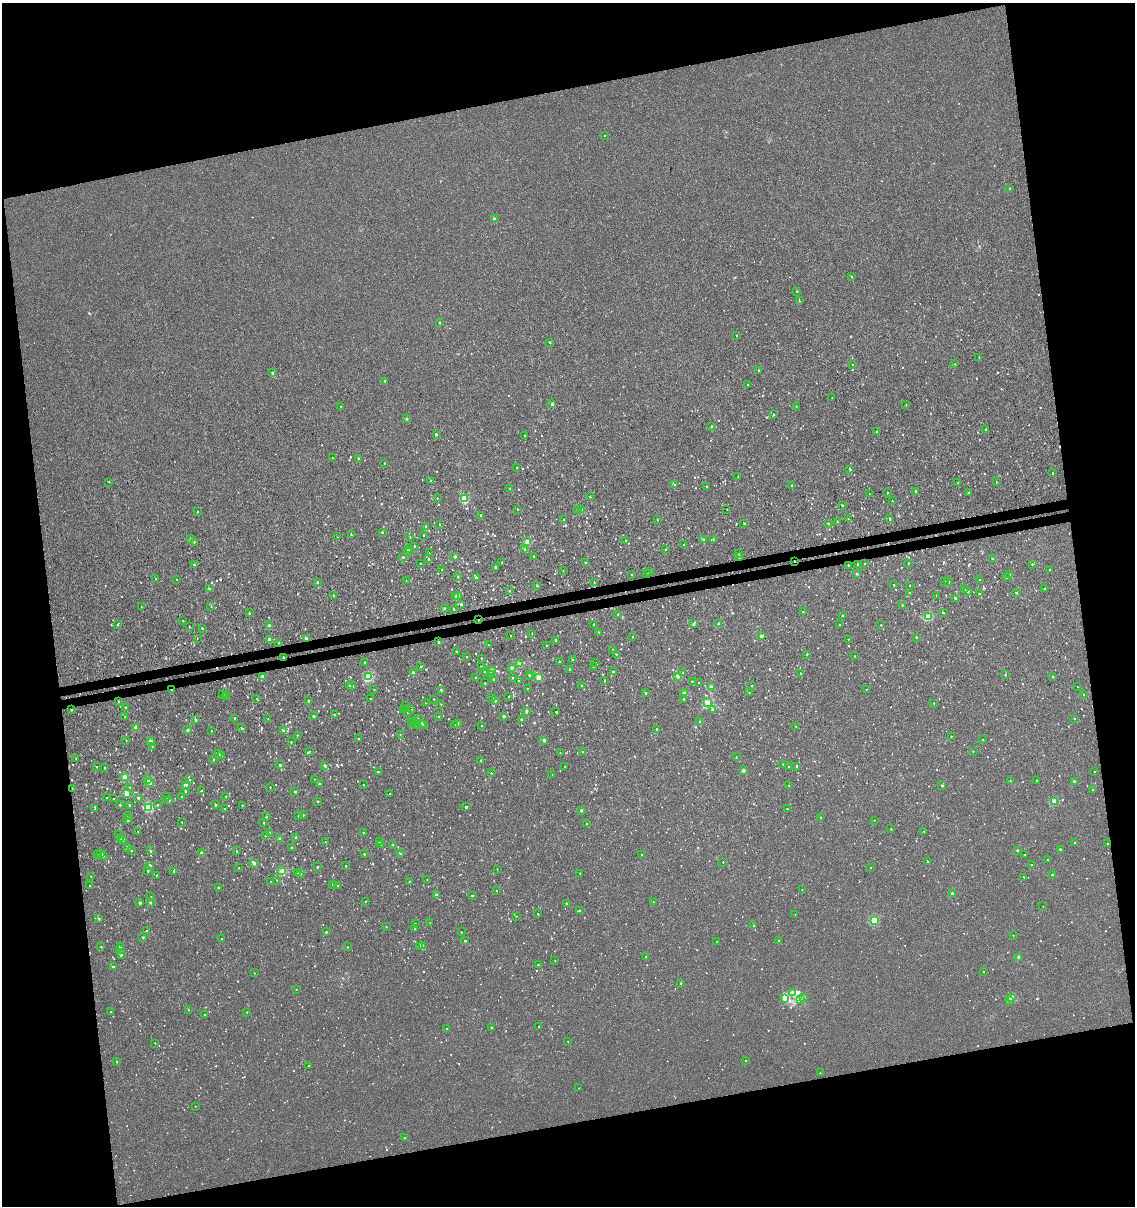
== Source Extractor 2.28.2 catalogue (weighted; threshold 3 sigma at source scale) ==
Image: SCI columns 80-4608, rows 48-4862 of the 4644 x 4910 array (HDU 1 of 3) = the unmasked area's bounding box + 8 px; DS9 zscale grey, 4 x 4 block average (1 PNG px = mean of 4 x 4 image px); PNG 1137 x 1208 px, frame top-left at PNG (2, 3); each listed source drawn as its Kron ellipse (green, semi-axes under 4 px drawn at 4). Shown black and unused: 25% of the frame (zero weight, under 3 of 4 exposures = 4% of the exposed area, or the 3 px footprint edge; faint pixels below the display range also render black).
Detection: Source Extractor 2.28.2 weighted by HDU 2 'WHT'. Background 5.43e-06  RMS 0.0026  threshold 0.0117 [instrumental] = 3 sigma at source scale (4.5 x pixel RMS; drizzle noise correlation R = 1.50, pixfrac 1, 0.0396/0.0396 arcsec/px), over >= 5 px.
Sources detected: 1735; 24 too faint to see at this stretch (4 x 4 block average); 17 cosmic-ray / hot-pixel residue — neither listed nor drawn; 32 coinciding with a brighter row at this scale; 1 inside a brighter listed object's ellipse — not listed separately; of the other 1661, all 500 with FLUX_AUTO >= 0.855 (the completeness limit of this list) listed and drawn (1161 fainter detections not listed), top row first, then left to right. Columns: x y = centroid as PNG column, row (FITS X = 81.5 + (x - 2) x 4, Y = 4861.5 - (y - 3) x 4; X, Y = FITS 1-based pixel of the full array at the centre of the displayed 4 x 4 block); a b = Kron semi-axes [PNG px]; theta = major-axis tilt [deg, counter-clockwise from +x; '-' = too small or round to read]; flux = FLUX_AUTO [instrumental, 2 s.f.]
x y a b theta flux
605 135 2 2 - 0.94
1010 189 2 2 - 1
494 219 2 2 - 6.4
851 277 2 2 - 2.2
797 291 2 2 - 1.3
799 301 2 2 - 1.3
439 323 2 2 - 4.3
737 336 2 2 - 1
549 342 2 2 - 2
979 357 2 2 - 0.99
955 364 2 2 - 0.86
852 365 2 2 - 1.1
758 370 2 2 - 2.5
272 373 2 2 - 5.5
385 381 2 2 - 3.2
748 384 2 2 - 1.1
832 398 2 2 - 0.96
552 404 2 2 - 7.3
906 405 2 2 - 0.91
341 406 2 2 - 1.3
796 406 2 2 - 1.2
773 415 2 2 - 2
407 419 2 2 - 3.7
711 427 2 2 - 2.3
986 429 2 2 - 1.1
877 432 2 2 - 6
436 434 2 2 - 5.3
525 435 2 2 - 0.98
332 458 2 2 - 1.8
358 458 2 2 - 2.7
384 463 2 2 - 1.3
517 468 2 2 - 1.1
850 469 2 2 - 2.2
1052 473 2 2 - 1
738 477 2 2 - 1.5
430 480 2 2 - 1.7
109 482 2 2 - 0.87
958 482 2 2 - 1.2
996 482 2 2 - 1.1
674 484 2 2 - 2.2
792 485 2 2 - 2.5
707 486 2 2 - 0.95
510 489 2 2 - 1.4
916 492 2 2 - 4.5
888 493 2 2 - 1.3
969 493 2 2 - 1.8
869 494 2 2 - 0.91
590 497 2 2 - 2.2
437 498 2 2 - 1
464 498 2 2 - 45
892 501 2 2 - 1
842 505 2 2 - 0.92
517 509 2 2 - 1.4
577 509 2 2 - 1.8
727 509 2 2 - 1.3
581 510 2 2 - 10
197 511 2 2 - 0.86
481 516 2 2 - 6.8
848 519 2 2 - 0.87
889 519 2 2 - 5.4
564 520 2 2 - 3.9
657 520 2 2 - 0.89
837 522 2 2 - 2.2
744 523 2 2 - 1.2
828 523 2 2 - 2
440 525 2 2 - 0.9
426 527 2 2 - 7.8
382 532 2 2 - 2.8
351 534 2 2 - 2
424 535 2 2 - 1.3
337 537 2 2 - 0.86
410 537 2 2 - 1.3
190 538 2 2 - 1.4
713 539 2 2 - 0.94
625 540 2 2 - 2.5
704 540 2 2 - 2.4
194 542 2 2 - 0.87
527 542 2 2 - 23
684 545 2 2 - 1
415 546 2 2 - 1.5
410 549 2 2 - 6.3
525 549 2 2 - 2.6
666 549 2 2 - 1.6
407 551 2 2 - 5.2
429 553 2 2 - 1.2
738 554 2 2 - 1.1
533 556 2 2 - 1.4
739 556 2 2 - 8.3
403 557 2 2 - 1.4
455 557 2 2 - 4
428 559 2 2 - 3.2
992 559 2 2 - 8.5
794 561 2 2 - 0.96
502 562 2 2 - 1.4
586 562 2 2 - 0.91
864 563 2 2 - 1.8
908 563 2 2 - 1.4
420 564 2 2 - 0.9
858 564 2 2 - 2.2
1032 564 2 2 - 2.4
194 565 2 2 - 3.9
848 565 2 2 - 1.3
495 567 2 2 - 4.5
442 569 2 2 - 0.91
1049 570 2 2 - 2.9
563 571 2 2 - 0.9
649 572 2 2 - 1.1
647 574 2 2 - 4.5
856 574 2 2 - 0.9
1010 574 2 2 - 0.89
632 575 2 2 - 0.95
458 577 2 2 - 1.2
476 578 2 2 - 7.5
1006 578 2 2 - 1.4
155 579 2 2 - 0.86
176 579 2 2 - 1
979 580 2 2 - 1
406 581 2 2 - 0.86
944 581 2 2 - 1.6
317 582 2 2 - 4
594 582 2 2 - 1.1
949 582 2 2 - 1.8
894 585 2 2 - 1.1
910 585 2 2 - 1.1
537 586 2 2 - 1.8
1045 588 2 2 - 1.6
209 589 2 2 - 1.4
965 589 2 2 - 1.2
510 591 2 2 - 1.3
968 591 2 2 - 3.1
909 592 2 2 - 1.1
1016 592 2 2 - 4
979 594 2 2 - 3.4
458 595 2 2 - 9.8
936 595 2 2 - 0.9
333 596 2 2 - 0.92
456 596 2 2 - 2.8
956 599 2 2 - 3.5
461 604 2 2 - 5.6
902 605 2 2 - 2.1
211 606 2 2 - 0.97
141 607 2 2 - 0.86
444 608 2 2 - 3.6
454 609 2 2 - 2.2
803 612 2 2 - 2.5
249 613 2 2 - 2.3
944 613 2 2 - 0.9
618 614 2 2 - 2.5
842 615 2 2 - 2.8
928 617 2 2 - 46
478 620 2 2 - 1.1
183 621 2 2 - 1.1
594 624 2 2 - 4.7
693 624 2 2 - 3
719 624 2 2 - 13
117 625 2 2 - 1.1
269 625 2 2 - 3.4
840 625 2 2 - 1.7
881 625 2 2 - 1.1
189 627 2 2 - 1.3
202 628 2 2 - 2.9
599 632 2 2 - 1.7
532 633 2 2 - 1
511 635 2 2 - 0.91
632 636 2 2 - 1.3
761 636 2 2 - 14
916 637 2 2 - 1.9
197 638 2 2 - 0.96
269 639 2 2 - 6.4
306 639 2 2 - 10
848 639 2 2 - 0.95
556 640 2 2 - 1.9
439 642 2 2 - 5.3
279 643 2 2 - 1.4
488 645 2 2 - 2
546 646 2 2 - 1.4
613 650 2 2 - 1.3
456 651 2 2 - 2.7
616 654 2 2 - 1.3
807 654 2 2 - 1.6
855 656 2 2 - 0.98
283 657 2 2 - 2.8
467 657 2 2 - 1.6
481 658 2 2 - 1.4
572 660 2 2 - 1.9
559 661 2 2 - 1.5
364 662 2 2 - 1.8
520 663 2 2 - 15
595 663 2 2 - 1.3
420 666 2 2 - 1
594 666 2 2 - 1.3
482 667 2 2 - 1.1
512 667 2 2 - 9
569 669 2 2 - 1.3
491 670 2 2 - 5.7
613 671 2 2 - 2.3
484 672 2 2 - 3.7
413 673 2 2 - 12
683 673 2 2 - 2.3
800 673 2 2 - 1
490 675 2 2 - 1.1
529 675 2 2 - 2.1
1005 675 2 2 - 1.8
262 676 2 2 - 8
677 676 2 2 - 17
368 677 2 2 - 66
476 677 2 2 - 2.1
530 677 2 2 - 0.97
538 677 2 2 - 29
1053 677 2 2 - 1.4
512 678 2 2 - 1.4
493 679 2 2 - 1.2
605 680 2 2 - 1
519 681 2 2 - 3.5
692 681 2 2 - 1.7
485 683 2 2 - 1.2
699 683 2 2 - 1
352 685 2 2 - 0.94
751 685 2 2 - 1.8
350 686 2 2 - 1.2
582 686 2 2 - 3.3
711 687 2 2 - 12
1077 687 2 2 - 1.4
527 688 2 2 - 1.1
374 689 2 2 - 1.1
866 689 2 2 - 2
171 690 2 2 - 1.5
441 690 2 2 - 3.3
646 693 2 2 - 1.6
684 693 2 2 - 15
749 693 2 2 - 1.6
223 694 2 2 - 2.7
227 695 2 2 - 7.9
1083 695 2 2 - 1.3
226 696 2 2 - 1.4
509 696 2 2 - 1.5
257 698 2 2 - 1.4
370 698 2 2 - 1.4
492 698 2 2 - 5
434 699 2 2 - 1.3
683 699 2 2 - 1
118 701 2 2 - 1.1
309 701 2 2 - 3.5
495 701 2 2 - 2.4
425 703 2 2 - 0.94
707 703 2 2 - 40
934 703 2 2 - 1
441 704 2 2 - 1.2
405 706 2 2 - 1.3
126 707 2 2 - 1.9
712 709 2 2 - 1.8
71 710 2 2 - 1.2
404 710 2 2 - 1.1
411 710 2 2 - 1.3
526 711 2 2 - 5.5
407 712 2 2 - 1.3
556 712 2 2 - 1.1
334 715 2 2 - 2.5
313 716 2 2 - 6.4
439 716 2 2 - 1.3
504 716 2 2 - 5.7
125 717 2 2 - 0.97
235 718 2 2 - 6.3
1074 718 2 2 - 1.1
268 719 2 2 - 1
418 719 2 2 - 0.93
195 720 2 2 - 5.7
521 720 2 2 - 3.6
700 721 2 2 - 5.7
411 722 2 2 - 1.4
415 722 2 2 - 4.8
422 723 2 2 - 1.4
416 724 2 2 - 5
454 724 2 2 - 0.99
458 724 2 2 - 0.9
424 725 2 2 - 3.2
481 726 2 2 - 1.1
796 727 2 2 - 1
136 728 2 2 - 22
241 728 2 2 - 1.7
656 729 2 2 - 2.6
187 730 2 2 - 5.4
211 731 2 2 - 0.89
284 731 2 2 - 3
400 734 2 2 - 0.98
297 735 2 2 - 0.98
951 736 2 2 - 0.86
358 739 2 2 - 2.4
983 739 2 2 - 1
126 740 2 2 - 1.1
544 740 2 2 - 7.8
150 741 2 2 - 17
291 742 2 2 - 0.89
152 747 2 2 - 0.9
309 751 2 2 - 1.8
973 751 2 2 - 0.97
583 752 2 2 - 1.5
560 753 2 2 - 1
218 754 2 2 - 4.5
221 756 2 2 - 2.9
736 757 2 2 - 0.97
76 758 2 2 - 1.4
213 760 2 2 - 1.1
481 761 2 2 - 3.4
783 764 2 2 - 1.7
280 765 2 2 - 7.8
325 765 2 2 - 8.2
97 766 2 2 - 1.1
565 766 2 2 - 1.4
788 766 2 2 - 1.4
796 766 2 2 - 1.6
104 767 2 2 - 0.99
743 770 2 2 - 12
378 772 2 2 - 2.4
1094 772 2 2 - 0.97
491 773 2 2 - 0.87
552 775 2 2 - 1.1
125 777 2 2 - 25
315 779 2 2 - 1.1
147 780 2 2 - 4.8
190 780 2 2 - 0.86
1036 780 2 2 - 1.8
1010 781 2 2 - 1.2
1074 781 2 2 - 7.1
149 782 2 2 - 25
319 784 2 2 - 3.7
185 785 2 2 - 10
363 785 2 2 - 2.2
789 786 2 2 - 1.8
942 786 2 2 - 3.3
130 787 2 2 - 1.2
270 787 2 2 - 1.5
72 788 2 2 - 1.1
1093 790 2 2 - 0.91
185 791 2 2 - 2.9
202 791 2 2 - 1.3
295 791 2 2 - 3.4
127 794 2 2 - 22
389 794 2 2 - 0.86
181 796 2 2 - 1.2
226 796 2 2 - 0.86
106 797 2 2 - 1.2
166 797 2 2 - 2.4
138 798 2 2 - 5.2
113 799 2 2 - 1.2
169 800 2 2 - 1.3
318 801 2 2 - 2.9
1054 801 2 2 - 27
120 805 2 2 - 2
129 805 2 2 - 2
157 805 2 2 - 1.1
216 805 2 2 - 4.7
242 805 2 2 - 1.5
149 807 2 2 - 59
466 807 2 2 - 5.6
95 809 2 2 - 1.1
224 809 2 2 - 2
787 809 2 2 - 1.5
581 810 2 2 - 6.6
303 815 2 2 - 1.5
129 816 2 2 - 2
299 816 2 2 - 4.6
266 817 2 2 - 0.95
820 818 2 2 - 2
128 820 2 2 - 4.5
874 820 2 2 - 0.96
182 822 2 2 - 1
264 823 2 2 - 2.5
587 824 2 2 - 0.9
891 829 2 2 - 0.86
138 831 2 2 - 1.2
924 831 2 2 - 1
270 832 2 2 - 3.9
363 833 2 2 - 1.9
118 834 2 2 - 1.1
266 835 2 2 - 1
296 837 2 2 - 5.2
120 838 2 2 - 2.2
280 839 2 2 - 13
122 840 2 2 - 2.9
325 842 2 2 - 1.4
379 842 2 2 - 2.6
1075 843 2 2 - 1.3
381 844 2 2 - 1.1
1107 844 2 2 - 2.4
393 845 2 2 - 1.9
128 847 2 2 - 5.3
291 847 2 2 - 1.6
1060 849 2 2 - 3.3
131 850 2 2 - 1.3
1017 850 2 2 - 3.2
151 851 2 2 - 2.4
236 851 2 2 - 1.1
202 853 2 2 - 13
400 853 2 2 - 2.1
101 854 2 2 - 6.5
364 854 2 2 - 2.1
98 855 2 2 - 1.6
642 855 2 2 - 2.1
1024 855 2 2 - 1.9
103 856 2 2 - 0.91
1048 860 2 2 - 2.6
927 861 2 2 - 2.2
723 862 2 2 - 0.96
254 863 2 2 - 12
150 865 2 2 - 6.4
1031 865 2 2 - 3
346 866 2 2 - 1.8
317 867 2 2 - 4.5
870 867 2 2 - 0.95
238 868 2 2 - 1.1
497 869 2 2 - 0.94
148 871 2 2 - 2.7
174 871 2 2 - 1.2
282 871 2 2 - 29
298 873 2 2 - 0.99
580 873 2 2 - 0.95
301 874 2 2 - 0.9
156 875 2 2 - 1.1
1052 875 2 2 - 3
91 876 2 2 - 1
1024 877 2 2 - 1.5
427 879 2 2 - 1
277 880 2 2 - 0.98
271 881 2 2 - 1.9
409 881 2 2 - 1.4
332 884 2 2 - 1.8
90 885 2 2 - 0.91
337 886 2 2 - 0.98
218 888 2 2 - 2.6
496 890 2 2 - 1.6
802 890 2 2 - 0.87
952 893 2 2 - 9.2
436 895 2 2 - 4.5
473 895 2 2 - 1.4
151 897 2 2 - 0.9
365 901 2 2 - 0.96
653 902 2 2 - 1.1
140 903 2 2 - 5.7
151 903 2 2 - 1.9
566 903 2 2 - 2.5
1043 906 2 2 - 0.98
579 910 2 2 - 1.3
538 914 2 2 - 1.9
795 915 2 2 - 0.98
516 916 2 2 - 1
99 919 2 2 - 3.3
874 920 2 2 - 52
430 922 2 2 - 1.2
415 924 2 2 - 0.87
754 925 2 2 - 0.96
386 927 2 2 - 1.2
415 929 2 2 - 1.6
147 931 2 2 - 2
326 932 2 2 - 4.4
461 932 2 2 - 1.1
1013 935 2 2 - 1
143 937 2 2 - 4
221 939 2 2 - 0.87
779 940 2 2 - 3
465 941 2 2 - 2.2
717 942 2 2 - 1.2
423 945 2 2 - 0.91
120 946 2 2 - 2.8
420 946 2 2 - 1.4
101 947 2 2 - 2
347 947 2 2 - 1
120 950 2 2 - 2.6
121 955 2 2 - 2.2
646 957 2 2 - 1.7
1019 957 2 2 - 12
555 961 2 2 - 0.92
538 965 2 2 - 3.1
113 967 2 2 - 7.2
983 972 2 2 - 1.1
254 973 2 2 - 1.1
681 983 2 2 - 2.4
296 989 2 2 - 0.88
793 993 2 2 - 0.87
804 997 3 2 - 1.8
1011 998 2 2 - 29
784 999 4 3 - 3.3
800 1000 3 2 - 1.2
1010 1000 2 2 - 1.1
188 1010 2 2 - 0.86
111 1012 2 2 - 0.93
247 1012 2 2 - 1.5
204 1015 2 2 - 1.2
539 1026 2 2 - 0.86
491 1027 2 2 - 1.8
447 1028 2 2 - 1.2
568 1041 2 2 - 0.87
155 1043 2 2 - 1.1
745 1060 2 2 - 1.2
117 1061 2 2 - 0.86
309 1065 2 2 - 0.95
820 1073 2 2 - 1.4
579 1088 2 2 - 1.2
195 1106 2 2 - 0.87
404 1138 2 2 - 1.3
Overlapping masked pixels (flux is a lower limit): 5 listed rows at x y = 794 561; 478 620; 306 639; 283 657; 171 690
Diffuse or blended objects may show on this block-average render without a row.